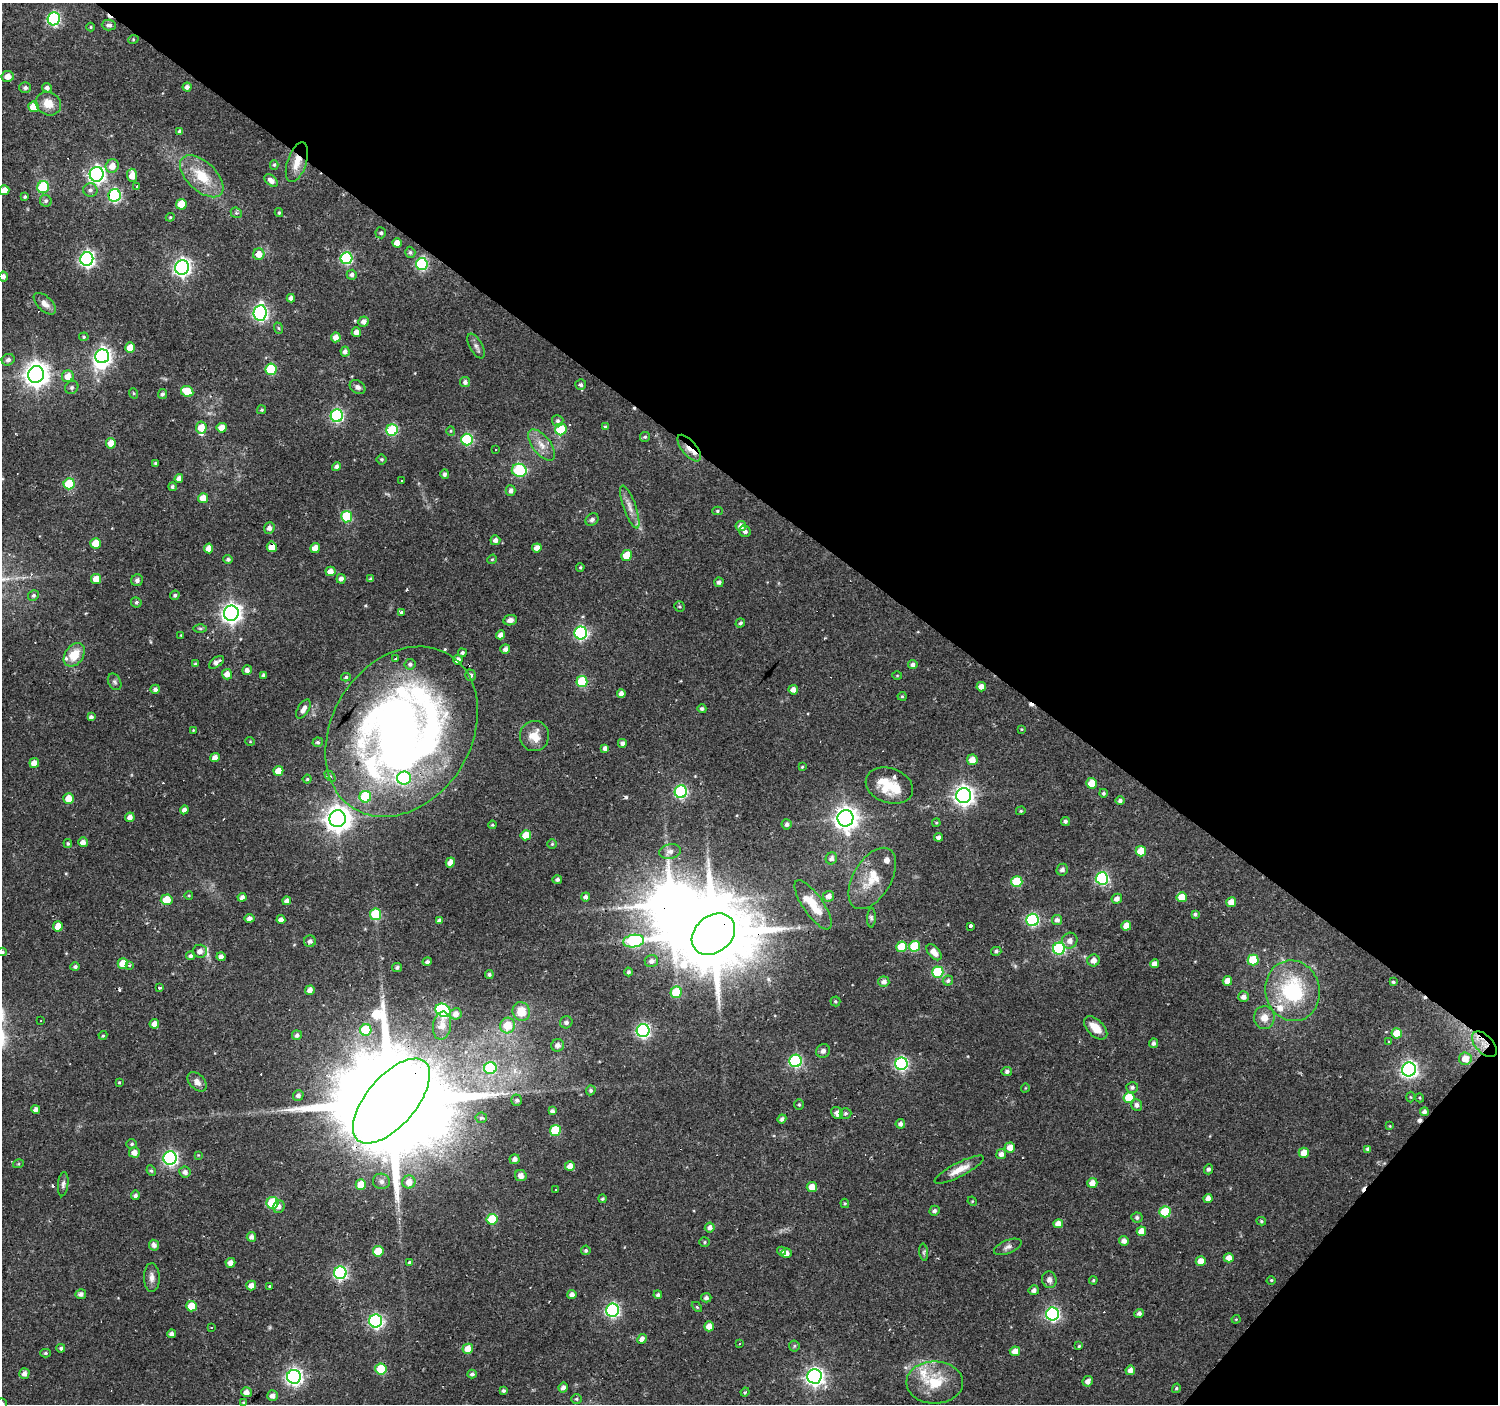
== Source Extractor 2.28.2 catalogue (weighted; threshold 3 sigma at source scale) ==
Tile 8 of 4 x 4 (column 4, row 2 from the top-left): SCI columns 4488-5983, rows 2974-4375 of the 5985 x 6013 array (HDU 1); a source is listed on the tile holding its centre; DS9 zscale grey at full resolution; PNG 1500 x 1406 px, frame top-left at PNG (2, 3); each listed source drawn as its Kron ellipse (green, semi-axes under 4 px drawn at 4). Shown black and unused: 38% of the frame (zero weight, under 2 of 3 exposures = <1% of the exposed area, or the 3 px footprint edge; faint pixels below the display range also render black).
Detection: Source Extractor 2.28.2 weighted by HDU 2 'WHT'; one run over the whole footprint, this tile lists its part. Background 0.137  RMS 0.0061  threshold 0.0273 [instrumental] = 3 sigma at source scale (4.5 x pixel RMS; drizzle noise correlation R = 1.50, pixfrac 1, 0.0396/0.0396 arcsec/px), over >= 5 px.
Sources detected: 427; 4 inside a brighter object's white glare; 17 cosmic-ray / hot-pixel residue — neither listed nor drawn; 7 inside a brighter listed object's ellipse — not listed separately; the other 399 listed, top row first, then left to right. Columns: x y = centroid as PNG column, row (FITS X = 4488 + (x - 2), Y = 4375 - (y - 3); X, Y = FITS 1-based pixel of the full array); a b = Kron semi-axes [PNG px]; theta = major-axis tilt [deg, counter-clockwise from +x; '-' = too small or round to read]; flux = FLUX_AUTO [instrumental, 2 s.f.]
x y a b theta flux
54 19 6 6 - 87
109 25 7 5 -1 2.1
91 27 4 4 - 0.58
133 40 5 3 - 0.62
8 76 6 5 - 4.8
187 87 4 4 - 2.3
25 88 5 5 - 2
47 88 5 5 - 2.3
48 104 13 11 -32 8.5
33 107 5 5 - 13
180 131 4 4 - 1.8
297 162 21 9 72 8.4
274 165 5 4 - 0.92
112 166 7 6 - 6.2
97 174 7 7 - 190
132 175 7 5 -86 7.3
202 176 26 14 -43 18
271 181 7 5 -40 3.8
137 186 3 3 - 1.5
43 187 6 5 - 44
4 190 5 5 - 5.6
90 190 7 6 - 2.2
114 195 6 6 - 88
25 197 4 4 - 1.1
46 201 6 5 - 1.3
181 204 5 5 - 16
236 213 6 5 - 1.3
279 213 4 3 - 0.92
170 217 4 4 - 0.7
381 233 5 5 - 1.4
397 243 4 4 - 5.3
410 252 5 5 - 1.3
259 254 6 5 - 6.2
346 258 6 6 - 65
87 259 7 6 - 160
422 264 6 6 - 64
182 267 7 7 - 210
352 275 5 5 - 1.9
3 276 5 5 - 2.3
291 298 4 4 - 2.5
45 304 14 7 -43 3.6
260 313 8 6 83 140
364 322 5 5 - 2.7
278 328 6 3 -69 0.76
356 332 5 4 - 3.6
84 337 5 4 - 0.75
336 337 5 5 - 4.6
476 346 14 6 -61 2.5
130 348 5 5 - 8.8
345 352 5 4 - 2.6
102 356 7 7 - 210
8 360 6 5 - 2.3
271 369 6 5 - 38
36 374 8 8 - 530
68 376 6 5 - 6.4
465 382 5 5 - 2.1
581 385 5 5 - 1.5
72 387 7 6 - 1.4
358 387 8 6 -32 2
187 391 6 5 - 15
133 393 5 3 - 0.61
162 394 5 4 - 1.4
262 410 4 4 - 0.92
337 416 6 6 - 93
558 421 6 5 - 1.5
605 426 4 3 - 0.66
201 428 6 5 - 8.2
222 428 5 5 - 6
561 429 6 5 - 22
392 430 6 5 - 53
451 431 5 4 - 0.67
645 437 5 5 - 1.1
467 439 6 6 - 50
111 443 5 5 - 5.8
541 445 18 9 -52 6.5
689 448 16 7 -50 5.8
496 449 2 2 - 0.58
382 459 5 5 - 1.1
155 463 4 3 - 0.74
337 467 4 4 - 2
519 470 7 6 - 47
445 474 5 4 - 1.8
179 478 4 4 - 2.9
401 480 2 2 - 0.48
69 484 5 5 - 31
172 487 4 4 - 1.3
511 491 5 5 - 2.2
203 498 5 5 - 8
630 507 22 6 -70 5.1
717 511 5 4 - 0.91
347 517 5 5 - 31
592 520 7 5 43 1.7
741 526 5 5 - 3.9
269 528 6 5 - 3
745 531 6 5 - 2
495 540 5 5 - 2.9
95 543 5 5 - 9.9
272 547 5 5 - 8.8
209 548 5 4 - 5.7
315 548 5 4 - 5.4
537 548 4 4 - 4.4
627 556 5 5 - 13
228 559 5 4 - 1.4
492 559 5 4 - 0.77
580 567 4 3 - 0.79
331 571 5 4 - 4.5
96 579 5 5 - 7.3
341 579 5 4 - 2.6
371 579 4 4 - 1.2
137 580 6 6 - 1.6
719 582 4 4 - 2
175 595 5 4 - 1.2
33 596 5 5 - 1.2
136 602 5 5 - 1.2
679 606 5 5 - 0.9
231 613 7 7 - 310
402 613 3 3 - 19
510 620 7 5 10 2.3
740 623 5 4 - 1.3
200 628 6 4 -1 1.1
581 633 6 6 - 90
181 635 3 3 - 0.5
501 635 4 4 - 3.7
505 649 5 5 - 2.6
462 653 4 4 - 1.3
74 655 13 9 54 12
395 659 3 3 - 1.1
458 660 5 4 - 3.8
216 662 8 4 36 2.7
195 664 4 3 - 1
410 664 5 5 - 1.6
913 664 5 4 - 2.1
247 670 5 4 - 2.5
227 674 5 5 - 4.5
264 675 4 3 - 1.5
470 675 5 5 - 2
897 675 5 3 - 0.54
346 677 5 4 - 0.9
582 681 5 5 - 28
115 682 9 6 -62 1.7
981 687 5 4 - 4
155 689 5 4 - 1.9
793 690 5 4 - 3.2
621 694 4 4 - 3.2
902 696 4 4 - 0.83
303 709 11 5 59 3
702 709 4 4 - 1.4
91 717 4 4 - 1.9
1021 729 4 4 - 0.51
193 730 4 3 - 0.55
402 732 91 69 58 550
534 736 15 14 - 9
250 741 5 3 - 0.51
318 742 5 4 - 1.2
622 743 4 4 - 2.2
605 748 4 4 - 2.2
215 758 4 4 - 4.8
972 760 5 5 - 5.8
34 763 5 4 - 5
802 767 4 3 - 0.61
278 771 5 5 - 7.2
330 776 6 4 -44 1.1
404 778 7 6 - 51
307 779 4 4 - 0.77
1092 783 5 5 - 11
889 786 24 17 -20 20
681 792 6 6 - 87
1103 793 4 4 - 1.1
964 796 7 7 - 330
365 797 6 5 - 31
69 798 5 5 - 8.1
1120 801 4 4 - 1.9
184 810 4 4 - 2.8
1021 811 5 4 - 0.78
130 817 5 4 - 3.3
845 818 8 8 - 500
338 819 8 8 - 620
1065 821 4 4 - 1.5
936 823 4 4 - 0.67
787 824 5 5 - 1.7
492 825 4 3 - 0.69
526 835 5 5 - 10
939 837 4 4 - 2.2
83 842 5 5 - 3.5
68 843 4 4 - 1
552 844 5 4 - 0.89
1141 851 5 5 - 14
670 852 11 7 13 3.2
831 858 6 5 - 2.4
450 863 5 4 - 5
1062 870 6 5 - 2.2
872 878 34 19 59 17
1102 878 6 6 - 81
557 879 5 4 - 1.6
1017 882 5 5 - 25
189 896 4 3 - 0.54
829 896 5 5 - 3.9
242 897 4 4 - 2.2
586 897 4 4 - 1.9
1182 897 5 5 - 9.8
1117 899 5 5 - 3.5
167 900 6 5 - 10
287 901 4 4 - 2.9
1231 902 5 5 - 5.5
813 905 29 10 -55 13
376 914 6 5 - 33
1195 914 4 3 - 1.4
249 918 5 4 - 2.4
871 918 9 4 86 1.2
281 920 4 4 - 3.1
1033 920 6 6 - 80
1057 920 5 5 - 2.2
439 921 4 4 - 2.2
58 926 5 5 - 10
971 926 4 3 - 21
1126 926 5 4 - 6.7
713 934 24 18 41 6800
310 941 6 6 - 2
634 941 10 6 8 73
1070 941 8 7 - 3.6
915 946 5 5 - 26
901 947 5 5 - 16
1059 949 6 6 - 70
200 951 7 6 - 3.4
996 951 5 4 - 1.5
2 952 5 4 - 0.84
934 952 9 5 -47 5.7
190 956 4 4 - 1.6
221 957 4 4 - 2.4
1093 960 6 6 - 4
1253 960 5 5 - 23
651 961 7 6 - 2.8
427 962 5 4 - 1.8
123 963 5 5 - 10
1155 964 4 4 - 3.9
129 965 3 3 - 1.4
75 967 5 4 - 1.4
397 967 5 4 - 1.3
629 972 4 4 - 1.3
938 972 6 5 - 42
489 974 4 4 - 1.2
948 980 5 5 - 1.6
1227 981 5 4 - 5.3
884 982 5 5 - 2.7
1393 982 4 3 - 0.83
160 988 4 3 - 2.3
310 990 5 4 - 3
1293 991 30 27 -76 50
676 992 5 5 - 24
1243 997 5 5 - 3
835 1001 5 5 - 0.92
443 1010 8 6 -27 83
521 1011 9 8 - 12
456 1014 6 5 - 3.6
1264 1018 11 10 - 5.7
41 1021 2 2 - 0.37
566 1022 6 6 - 1.9
154 1024 5 4 - 4
507 1025 8 7 - 13
442 1026 14 9 80 4.6
1096 1028 14 8 -44 8.8
366 1030 6 5 - 26
643 1031 6 6 - 130
1397 1033 5 5 - 13
103 1035 4 4 - 0.69
297 1035 5 5 - 1.9
1389 1041 3 3 - 0.85
1153 1043 5 4 - 1.6
1484 1044 15 8 -47 7.5
558 1045 6 6 - 2.9
823 1051 7 6 - 2.2
1465 1059 6 6 - 8
795 1061 6 6 - 79
901 1064 6 6 - 110
490 1068 6 6 - 42
1409 1069 7 7 - 210
1007 1072 5 4 - 1.9
119 1082 3 3 - 0.52
197 1082 11 7 -47 3.6
1132 1087 6 5 - 1.6
1025 1088 4 3 - 0.45
591 1090 5 4 - 1.1
298 1095 5 5 - 2.1
1410 1097 5 3 - 0.52
1129 1098 5 5 - 18
1420 1098 4 3 - 0.54
517 1100 5 5 - 1.4
391 1101 52 25 49 22000
799 1105 5 4 - 0.83
1137 1105 6 5 - 2.1
36 1109 4 4 - 2.4
552 1111 4 4 - 2
1424 1112 4 4 - 2
837 1113 6 5 - 3
845 1113 6 5 - 1.2
481 1118 5 5 - 1.2
782 1119 4 4 - 1.6
900 1124 5 4 - 2.1
1390 1126 4 2 - 0.41
555 1130 5 5 - 28
132 1144 5 4 - 0.91
1010 1148 5 5 - 4.9
1368 1149 4 4 - 1.5
134 1152 5 5 - 3.9
1304 1153 5 5 - 6.9
1001 1154 5 5 - 2.9
198 1155 4 4 - 0.5
170 1158 7 6 - 140
515 1159 5 4 - 2.7
18 1164 5 3 - 0.64
570 1166 5 5 - 4.5
1208 1169 5 4 - 1.6
959 1170 27 7 27 7.4
151 1171 5 4 - 0.96
185 1172 6 5 - 2.4
521 1176 6 5 - 3.5
381 1181 8 7 - 2.4
409 1182 6 6 - 5.5
1092 1183 5 5 - 4.8
63 1184 12 5 84 2
361 1185 5 5 - 12
812 1187 5 5 - 5.9
556 1189 3 3 - 1.6
135 1195 5 4 - 1.6
1208 1198 4 4 - 3.2
602 1199 4 4 - 0.92
972 1201 5 4 - 0.58
273 1203 6 6 - 34
845 1203 5 4 - 0.76
279 1207 6 5 - 2.7
934 1211 5 5 - 1.6
1165 1212 5 5 - 25
1137 1218 5 5 - 1.5
492 1219 5 5 - 24
1261 1221 5 3 - 0.82
1058 1224 5 4 - 4.7
710 1227 5 5 - 2.5
1141 1231 5 4 - 6.4
251 1237 5 4 - 2.5
1124 1241 5 4 - 3.1
705 1242 5 4 - 0.83
154 1245 5 5 - 2.7
1008 1247 14 6 22 2.6
586 1250 5 4 - 1.2
378 1251 5 5 - 15
782 1251 4 4 - 1.3
924 1252 8 4 -83 1.1
786 1253 5 5 - 3.6
1229 1258 5 4 - 4.4
1201 1261 5 5 - 6.4
410 1262 4 3 - 1.5
230 1263 5 5 - 3.7
340 1273 6 6 - 110
152 1277 14 8 -88 3.5
1049 1280 8 7 - 2.7
1093 1280 4 3 - 0.84
1271 1280 4 3 - 0.68
251 1285 5 5 - 4
269 1286 3 3 - 6.2
1034 1290 5 4 - 2.5
81 1294 5 5 - 2.4
572 1295 4 4 - 3.3
658 1295 4 4 - 1.7
706 1298 5 4 - 2
192 1306 5 5 - 13
697 1307 6 4 -45 0.73
613 1310 6 6 - 120
1139 1313 5 4 - 2.1
1052 1314 6 6 - 120
1236 1319 4 4 - 0.57
376 1321 6 6 - 120
709 1326 5 5 - 5.5
211 1327 3 3 - 2.3
172 1334 4 4 - 2.5
642 1339 5 4 - 3.9
739 1344 3 2 - 0.51
794 1346 5 5 - 0.93
1079 1346 3 3 - 0.72
61 1348 4 4 - 1.3
468 1349 5 5 - 7.9
1015 1351 5 5 - 5.7
46 1353 5 4 - 1.2
381 1369 5 5 - 25
1130 1370 5 4 - 3.5
24 1373 5 5 - 2.6
472 1374 4 4 - 1.4
814 1376 7 7 - 260
294 1377 7 7 - 210
1088 1381 5 5 - 3
935 1382 28 21 0 22
563 1388 5 4 - 2.6
1176 1388 5 4 - 0.95
503 1390 3 3 - 1
246 1392 5 5 - 3.6
745 1392 4 3 - 0.62
272 1396 5 5 - 3.3
576 1399 5 5 - 0.98
2 1403 5 5 - 1.6
243 1403 4 3 - 0.75
Overlapping masked pixels (flux is a lower limit): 9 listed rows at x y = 297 162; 689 448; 272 547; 402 732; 338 819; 713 934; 1484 1044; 391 1101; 340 1273
Isophote crosses this tile's border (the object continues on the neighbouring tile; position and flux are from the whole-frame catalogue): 4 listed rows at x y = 4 190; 3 276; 2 952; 2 1403